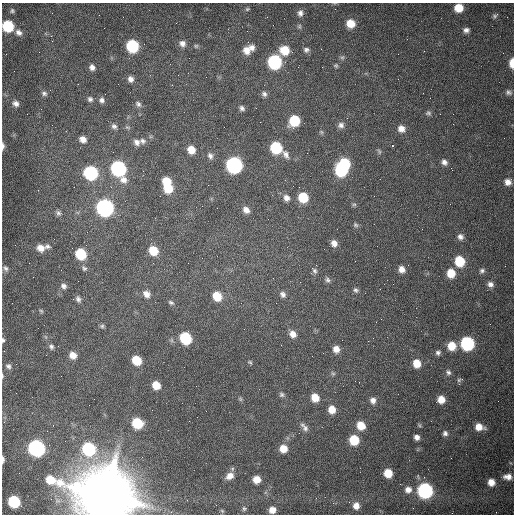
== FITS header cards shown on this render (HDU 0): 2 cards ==
NAXIS1  =                  512 /fastest changing axis
NAXIS2  =                  512 /next to fastest changing axis

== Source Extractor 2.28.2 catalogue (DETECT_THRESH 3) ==
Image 512 x 512 px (HDU 0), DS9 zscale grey, 1 PNG px = 1 image px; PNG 516 x 516 px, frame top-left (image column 1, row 512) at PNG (2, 3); no overlay
Background 1540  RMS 24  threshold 72.1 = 3 sigma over >= 5 px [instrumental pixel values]
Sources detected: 140; all 140 listed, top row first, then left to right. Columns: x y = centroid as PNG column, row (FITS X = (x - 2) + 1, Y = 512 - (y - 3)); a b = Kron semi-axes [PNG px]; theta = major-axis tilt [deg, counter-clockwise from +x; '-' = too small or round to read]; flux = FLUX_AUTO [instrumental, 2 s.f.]
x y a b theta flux
459 8 7 7 - 2.4e+04
247 9 6 4 21 2.2e+03
12 11 6 4 77 2.4e+03
300 13 8 6 -86 6.8e+03
495 16 8 4 34 3.1e+03
350 23 8 8 - 2.5e+04
8 26 8 7 - 9.3e+04
299 26 6 5 - 2.8e+03
466 30 7 5 3 5.9e+03
19 32 8 6 -41 6.8e+03
51 36 3 3 - 1.3e+03
182 43 9 8 - 8.1e+03
132 46 8 8 - 1.3e+05
196 46 5 5 - 2.5e+03
252 47 8 7 - 7.8e+03
246 50 10 9 - 1.5e+04
285 50 10 9 - 3.4e+04
306 50 8 7 - 5.1e+03
342 57 7 6 - 3.2e+03
274 62 9 8 - 2.0e+05
512 63 8 4 89 2.3e+04
336 66 6 5 - 2.5e+03
92 67 7 6 - 6.9e+03
131 79 7 6 - 7.6e+03
508 92 8 7 - 5.1e+03
44 93 8 6 -25 4.4e+03
105 94 2 2 - 7.6e+02
264 94 7 7 - 5.4e+03
90 99 6 6 - 4.7e+03
102 100 7 7 - 5.8e+03
16 103 8 7 - 6.8e+03
138 104 9 7 -48 5.1e+03
242 108 6 5 - 4.8e+03
428 113 8 6 1 3.9e+03
294 121 9 8 - 6.3e+04
341 125 9 8 - 7.0e+03
114 126 8 6 -38 5.1e+03
401 129 10 8 -39 1.2e+04
321 132 6 5 - 2.6e+03
83 139 8 7 - 1.1e+04
143 141 7 7 - 5.3e+03
137 142 9 8 - 8.4e+03
392 145 3 2 - 2.3e+03
3 146 8 3 88 4.7e+03
276 148 8 8 - 8.9e+04
191 150 7 6 - 1.9e+04
379 151 9 4 -63 3.0e+03
286 154 13 7 -60 8.7e+03
210 156 8 6 -58 5.6e+03
444 162 8 7 - 6.7e+03
345 163 8 7 - 7.1e+04
234 165 9 8 - 4.4e+05
118 169 11 8 -62 2.7e+05
341 170 9 8 - 1.3e+05
90 173 9 8 - 2.0e+05
166 181 8 7 - 2.8e+04
508 182 8 8 - 1.0e+04
299 187 2 2 - 1.0e+03
168 188 8 8 - 3.7e+04
303 197 8 7 - 4.8e+04
286 198 8 7 - 8.0e+03
354 204 6 5 - 2.9e+03
105 208 9 8 - 5.5e+05
246 210 8 7 - 9.4e+03
58 213 8 7 - 4.7e+03
355 225 7 6 - 3.5e+03
460 237 8 7 - 6.7e+03
334 243 8 7 - 9.9e+03
47 246 8 6 1 4.6e+03
41 248 10 8 -21 1.4e+04
153 250 9 8 - 3.3e+04
81 254 8 7 - 6.7e+04
459 261 8 7 - 5.6e+04
5 268 9 6 -55 4.9e+03
84 268 8 6 -36 3.9e+03
402 269 7 7 - 1.1e+04
314 270 11 6 -51 5.4e+03
482 271 8 6 17 4.3e+03
451 273 8 7 - 2.8e+04
328 280 8 7 - 4.6e+03
490 284 7 7 - 7.1e+03
64 286 8 7 - 6.0e+03
356 290 7 6 - 4.0e+03
146 294 9 7 -46 1.1e+04
283 294 8 7 - 6.6e+03
217 296 9 7 -52 3.2e+04
78 299 8 6 -70 5.1e+03
171 303 8 5 -26 3.6e+03
41 311 6 5 - 2.2e+03
381 319 2 2 - 8.1e+02
102 326 6 5 - 2.9e+03
293 334 9 8 - 1.2e+04
185 338 8 7 - 1.0e+05
3 340 6 4 -89 2.9e+03
467 343 8 8 - 2.0e+05
452 346 8 7 - 2.8e+04
51 347 7 6 - 4.5e+03
336 349 8 7 - 1.2e+04
438 353 6 6 - 4.3e+03
73 355 8 7 - 1.4e+04
136 360 7 6 - 4.1e+04
250 362 6 4 -38 2.2e+03
417 363 7 6 - 2.3e+04
8 366 8 7 - 5.0e+03
448 372 8 6 -46 4.2e+03
333 373 6 4 -29 2.6e+03
2 376 6 3 -82 1.9e+03
459 380 8 4 21 2.8e+03
156 385 7 6 - 2.3e+04
282 395 6 6 - 3.7e+03
315 398 7 6 - 2.4e+04
240 399 6 5 - 2.4e+03
441 399 7 7 - 1.9e+04
373 400 8 7 - 7.8e+03
332 409 8 7 - 2.0e+04
137 423 8 7 - 6.1e+04
361 425 8 7 - 2.8e+04
304 427 13 7 -51 7.2e+03
479 427 9 7 -15 1.8e+04
445 433 7 7 - 5.2e+03
417 437 6 5 - 7.3e+03
354 440 7 7 - 5.0e+04
36 448 9 8 - 4.2e+05
89 449 9 8 - 1.6e+05
283 449 8 8 - 2.1e+04
3 459 7 3 -90 4.2e+03
388 473 7 6 - 3.2e+04
230 476 10 7 28 1.3e+04
508 477 11 7 0 1.1e+04
256 479 7 7 - 1.9e+04
491 482 7 7 - 1.5e+04
408 490 8 8 - 1.1e+04
425 490 8 8 - 3.4e+05
106 496 23 19 -15 1.5e+07
316 498 2 2 - 3.9e+03
14 502 8 7 - 1.0e+05
356 506 8 7 - 1.2e+04
244 509 7 6 - 3.3e+03
272 510 7 7 - 1.4e+04
222 511 6 4 -44 2.0e+03
At the frame edge (FLAGS 8, measured only in part): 7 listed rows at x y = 8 26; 512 63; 3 146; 3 340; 2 376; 3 459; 106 496